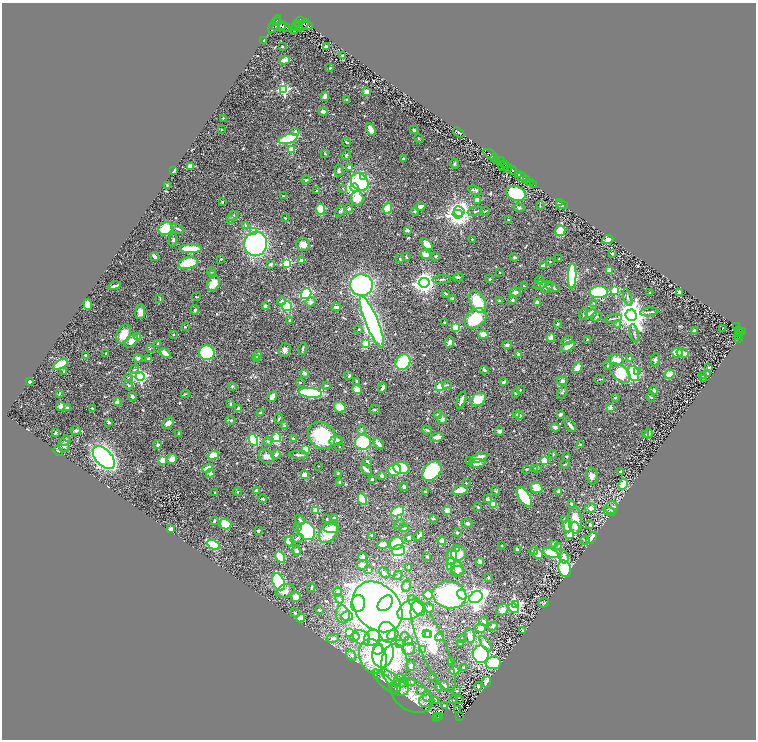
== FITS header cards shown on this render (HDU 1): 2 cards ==
NAXIS1  =                 1508
NAXIS2  =                 1475

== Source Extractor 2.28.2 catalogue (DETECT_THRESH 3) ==
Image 1508 x 1475 px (HDU 1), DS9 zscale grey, zoomed out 1/2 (1 PNG px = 2 x 2 image px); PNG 758 x 742 px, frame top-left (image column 1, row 1474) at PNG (2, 3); each listed source drawn as its Kron ellipse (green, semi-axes under 4 px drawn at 4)
Background 0.664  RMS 0.03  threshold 0.0913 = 3 sigma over >= 5 px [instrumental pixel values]
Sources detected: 640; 22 cannot appear on this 1/2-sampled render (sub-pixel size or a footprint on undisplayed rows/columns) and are neither listed nor drawn; of the other 618, the 500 brightest by FLUX_AUTO listed and drawn (118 fainter detections omitted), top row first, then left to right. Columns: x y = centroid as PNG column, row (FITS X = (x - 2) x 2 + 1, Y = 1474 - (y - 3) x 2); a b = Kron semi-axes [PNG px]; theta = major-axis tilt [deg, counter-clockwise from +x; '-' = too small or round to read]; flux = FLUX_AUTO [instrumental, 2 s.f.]
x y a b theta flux
277 21 4 3 - 600
300 21 3 3 - 550
298 23 4 2 - 530
275 24 10 3 60 1000
303 25 8 3 45 1100
281 26 3 1 - 350
284 26 6 4 -33 1000
296 26 4 1 - 150
299 26 3 2 - 340
307 26 6 4 -6 1400
279 27 7 4 5 1200
295 29 3 2 - 130
264 41 2 2 - 5.3
326 46 3 3 - 11
282 47 2 2 - 7.4
342 56 2 2 - 5.5
285 60 5 3 - 49
330 68 4 3 - 4.7
284 89 4 4 - 700
367 92 4 3 - 45
325 96 5 3 - 40
347 99 4 3 - 6.8
323 112 4 3 - 28
223 118 2 2 - 5.8
221 129 2 2 - 9.6
371 129 7 3 -66 51
414 130 3 2 - 13
295 131 4 3 - 9.1
459 132 6 3 -34 7
419 138 5 2 - 4.1
288 139 10 4 16 450
346 142 4 2 - 5.1
291 150 3 2 - 160
325 154 3 3 - 6.4
490 154 7 3 -31 270
346 155 5 4 - 9.6
403 158 3 2 - 6.2
494 158 4 2 - 280
497 160 4 2 - 210
501 161 5 3 - 200
455 164 5 4 - 7.2
505 164 2 1 - 150
503 166 5 2 - 57
190 167 4 2 - 120
350 167 4 3 - 16
507 167 5 3 - 500
174 170 4 2 - 8.7
339 170 6 4 87 14
513 170 5 2 - 1300
518 174 2 2 - 210
364 176 4 3 - 150
522 177 5 2 - 570
306 180 4 3 - 7.5
526 180 3 2 - 140
360 182 10 7 -43 370
530 182 2 1 - 130
167 185 2 2 - 6.4
534 185 2 1 - 31
343 188 2 2 - 5.2
354 188 4 4 - 1700
475 190 7 3 -16 9.7
317 191 3 3 - 5.9
516 193 10 7 -20 440
283 196 2 2 - 4.8
357 198 7 6 - 120
477 200 3 3 - 85
222 202 4 3 - 4.4
559 203 4 2 - 5.6
540 205 3 2 - 4.3
562 205 6 3 -10 15
420 206 5 3 - 26
388 208 5 4 - 110
519 208 5 3 - 8.3
321 209 5 4 - 160
349 209 4 3 - 9
341 211 6 4 47 11
415 211 4 3 - 5.7
459 211 5 5 - 1300
475 211 7 3 11 7.8
485 211 5 2 - 4.3
458 214 5 4 - 5400
233 216 6 3 31 8.6
285 218 3 2 - 4.5
230 220 4 3 - 11
508 220 2 2 - 6.1
245 225 3 3 - 11
165 229 7 6 - 140
178 229 7 3 -28 12
407 230 3 3 - 16
253 231 3 3 - 200
560 231 5 5 - 120
472 239 2 2 - 8.5
608 239 5 4 - 22
173 240 7 4 80 11
256 244 12 11 - 1100
303 244 7 6 - 37
427 244 7 4 -49 70
190 249 11 3 0 190
612 253 4 3 - 6.3
425 254 5 4 - 33
155 256 5 3 - 27
436 256 4 3 - 5.4
406 257 3 2 - 7.4
514 257 4 3 - 7.3
221 259 2 2 - 9.7
400 259 3 2 - 6.1
559 259 3 2 - 5.1
301 260 4 4 - 20
550 261 2 2 - 6.7
188 263 10 5 13 170
287 263 3 3 - 520
270 264 4 3 - 11
544 266 4 3 - 34
610 270 2 2 - 120
211 271 4 3 - 5
499 272 2 2 - 4.7
212 275 4 3 - 8.6
572 276 13 4 88 760
458 277 5 2 - 8.7
442 279 9 2 5 7.8
490 279 3 2 - 5.5
539 280 4 2 - 4.1
213 283 8 6 66 83
424 283 5 4 - 3800
361 285 11 10 - 770
540 285 7 3 23 11
115 286 6 2 15 15
524 286 2 2 - 15
547 287 6 5 - 18
553 288 7 3 -15 10
615 290 3 3 - 260
515 292 6 4 6 18
599 292 9 6 2 350
679 292 3 3 - 42
446 293 3 2 - 7.2
650 293 2 2 - 6.6
306 294 6 4 53 570
196 297 4 2 - 5.2
628 297 9 3 -74 11
452 298 3 3 - 7
160 299 3 2 - 4.3
513 300 2 2 - 26
282 301 4 4 - 8.7
499 301 4 3 - 6.3
311 302 5 4 - 16
477 302 12 7 -61 150
537 303 3 3 - 25
594 303 4 2 - 4.8
88 304 5 4 - 85
265 306 3 2 - 17
287 306 5 5 - 180
336 307 4 3 - 21
195 310 5 4 - 8.2
140 312 7 5 83 39
649 312 9 2 7 9.4
591 313 6 3 15 86
584 314 6 3 78 7.4
631 315 6 5 - 9100
596 317 5 4 - 10
475 318 12 8 37 250
613 319 8 2 15 10
290 320 4 3 - 7
372 322 28 6 -68 2400
444 323 3 2 - 4.5
558 324 3 2 - 6.2
617 324 4 3 - 7.9
185 327 2 2 - 9.7
456 327 3 3 - 250
737 327 4 2 - 79
359 329 2 2 - 5.1
722 329 2 1 - 39
694 330 2 2 - 40
738 330 2 1 - 16
742 332 3 2 - 230
634 333 9 3 -76 9.8
740 333 4 2 - 130
124 334 10 7 65 91
483 334 5 4 - 49
173 335 3 2 - 4.6
739 336 4 3 - 44
138 337 4 3 - 33
551 338 4 3 - 39
738 339 2 1 - 21
587 340 4 2 - 4.3
131 341 8 5 44 41
567 341 6 3 18 9.5
450 342 6 4 69 17
158 343 3 2 - 14
366 343 3 3 - 260
507 345 5 4 - 13
568 346 7 4 30 52
150 349 4 3 - 5.4
303 349 6 2 78 8.7
285 350 7 5 81 23
165 353 6 3 -35 51
207 353 7 7 - 460
677 353 5 5 - 91
682 353 6 3 -14 54
106 354 3 2 - 4.3
519 354 4 3 - 15
85 355 2 2 - 17
257 355 4 3 - 17
138 358 4 4 - 15
149 358 4 3 - 12
257 358 3 3 - 24
630 358 2 2 - 32
616 360 7 5 -22 79
655 360 7 4 76 12
403 362 8 7 - 270
60 364 8 4 27 170
608 366 3 3 - 5.2
578 367 6 4 57 60
708 367 3 3 - 4.7
135 370 4 3 - 8
484 370 4 3 - 15
64 371 2 2 - 5.8
638 372 3 3 - 39
304 373 2 2 - 78
620 373 12 7 -41 260
633 373 8 5 -74 540
707 373 3 2 - 7.9
669 374 5 4 - 90
702 375 2 2 - 6.4
349 376 4 3 - 10
128 377 2 2 - 4.2
140 377 4 4 - 1400
703 378 3 2 - 5.3
599 379 5 2 - 5.1
29 381 3 2 - 13
356 381 4 4 - 7.5
562 381 5 4 - 12
300 382 2 2 - 6.9
504 382 3 3 - 15
129 385 5 3 - 8.9
326 385 4 2 - 7.3
447 385 5 3 - 5.5
232 386 4 3 - 7.7
440 387 3 3 - 260
382 388 5 3 - 16
357 390 4 4 - 55
520 390 2 2 - 5.3
654 390 4 3 - 11
562 392 7 3 61 9.7
310 393 12 5 -6 510
515 393 3 3 - 5.8
59 394 4 2 - 4.2
185 394 4 2 - 4.4
132 397 4 3 - 14
272 397 6 4 55 42
651 397 4 2 - 7
615 398 2 2 - 24
478 399 8 6 34 120
461 400 9 3 69 27
117 402 2 2 - 59
230 404 3 2 - 8.2
60 406 4 4 - 26
340 407 6 5 - 97
610 407 2 2 - 73
67 408 3 3 - 9.9
92 408 2 2 - 6.7
238 409 3 3 - 33
375 410 5 3 - 5.7
260 413 4 3 - 6.8
517 414 4 3 - 17
560 414 3 3 - 15
438 415 4 3 - 12
519 416 4 3 - 22
279 418 5 3 - 7.9
442 419 5 4 - 21
231 420 5 3 - 7.3
109 423 3 3 - 9.4
168 423 7 4 40 32
570 425 8 3 -53 20
284 426 4 4 - 9.4
555 427 4 3 - 15
76 430 5 3 - 9.9
361 430 4 4 - 10
427 430 5 3 - 8.6
500 431 4 4 - 15
56 432 3 2 - 4.1
179 434 4 3 - 6.3
645 434 3 2 - 7.5
649 434 5 4 - 17
322 435 15 12 -46 300
276 437 5 3 - 230
437 437 7 3 9 39
293 438 3 2 - 8.3
65 440 5 4 - 15
253 440 6 4 -62 320
268 441 4 4 - 8.4
336 441 6 5 - 52
363 442 8 7 - 340
378 443 6 3 -47 38
158 445 2 2 - 36
580 445 3 3 - 4.6
64 446 7 5 -65 13
339 446 2 2 - 5
305 449 3 2 - 170
58 451 5 3 - 6.7
553 454 4 3 - 6.2
213 455 5 4 - 73
276 455 5 4 - 16
299 455 9 3 -3 15
266 456 8 6 -29 30
567 457 3 3 - 5.7
104 458 13 8 -47 1800
479 458 10 4 23 47
172 459 5 5 - 43
163 460 3 3 - 230
367 461 4 3 - 8
469 461 4 3 - 6.3
544 461 3 3 - 190
477 463 8 4 5 27
565 464 5 3 - 5.1
318 466 2 2 - 4.4
207 468 5 3 - 57
401 468 8 6 -14 210
534 468 4 2 - 4.1
366 469 6 3 -40 18
527 469 4 3 - 4.5
537 469 3 3 - 4.3
395 470 6 5 - 150
432 471 11 8 42 630
620 472 3 3 - 17
210 473 4 4 - 17
338 473 4 3 - 5.6
304 475 2 2 - 100
382 476 4 3 - 15
592 476 8 6 -78 26
372 479 2 2 - 6.7
340 482 3 3 - 8.5
466 483 2 2 - 7.9
623 484 5 4 - 97
404 487 4 3 - 14
536 487 6 5 - 71
460 490 8 4 11 100
256 491 4 3 - 15
496 491 4 3 - 7.6
559 491 2 2 - 73
215 492 3 2 - 4.5
237 492 4 3 - 5.1
425 492 3 3 - 8.2
524 497 11 5 -58 550
262 499 4 2 - 6.5
362 499 6 4 -62 160
487 499 4 3 - 13
572 504 3 2 - 23
494 505 4 3 - 81
478 507 3 3 - 5.6
591 508 5 5 - 26
611 508 7 6 - 19
316 510 3 3 - 230
447 510 2 2 - 130
397 511 7 4 23 200
609 511 6 3 -23 9.2
334 518 3 3 - 19
433 518 3 3 - 7.2
327 519 3 2 - 4.9
565 519 4 3 - 6.8
300 520 5 3 - 12
214 521 4 2 - 9.9
575 521 13 7 -86 100
467 523 6 4 -3 14
226 524 6 5 - 210
399 524 6 3 33 8.1
590 524 4 3 - 11
568 526 6 3 -83 140
298 528 3 2 - 16
331 528 8 5 -2 45
404 528 4 3 - 16
575 528 6 4 -82 16
170 529 4 3 - 28
258 531 3 3 - 12
307 531 9 8 - 530
329 532 12 8 53 200
457 532 3 3 - 8.5
372 535 2 2 - 4.8
419 535 5 2 - 20
569 535 4 4 - 63
409 537 3 3 - 16
297 538 6 4 18 13
592 538 7 3 54 72
585 540 4 4 - 8.5
289 541 5 4 - 120
442 541 4 3 - 57
396 543 7 6 - 340
383 544 6 4 6 51
553 544 4 3 - 5.3
213 545 7 4 -29 240
501 546 3 2 - 4.1
558 546 3 3 - 5.8
456 549 2 2 - 24
517 549 3 3 - 14
297 550 5 3 - 13
398 551 6 5 - 290
534 551 4 4 - 31
459 553 8 6 27 95
551 553 8 4 -23 140
538 554 5 4 - 69
427 556 3 2 - 4.9
451 556 8 5 78 49
280 557 6 4 -61 150
362 557 4 4 - 40
564 557 7 4 -84 38
480 561 4 3 - 17
451 564 6 4 85 160
362 565 5 4 - 18
409 567 3 2 - 23
458 569 7 6 - 28
565 569 8 6 -71 610
369 570 3 3 - 4.4
457 571 6 5 - 21
384 573 6 4 -47 11
398 576 5 3 - 5.8
488 577 2 2 - 5.9
279 582 9 6 -67 640
406 586 6 4 75 11
311 587 4 2 - 5.9
285 591 10 6 22 32
338 592 5 4 - 12
428 595 5 4 - 76
449 595 17 13 -12 980
462 595 5 3 - 63
296 597 5 4 - 39
476 597 7 5 36 3400
339 599 5 3 - 17
385 603 9 6 47 550
543 603 5 3 - 7.8
358 604 8 7 - 2000
515 604 4 3 - 910
417 605 12 5 -56 360
377 607 28 22 -47 4000
429 608 5 5 - 11
514 608 5 3 - 310
319 610 3 3 - 5.3
411 610 14 9 26 260
502 610 6 5 - 38
295 613 4 3 - 6.9
343 614 9 7 -78 30
347 616 6 5 - 50
300 618 4 4 - 55
484 621 4 3 - 12
492 626 5 3 - 12
480 628 6 3 -7 45
523 630 2 2 - 7.4
349 632 4 4 - 61
387 632 11 8 -72 61
427 634 4 4 - 300
393 635 6 4 31 17
428 635 3 2 - 150
405 636 4 3 - 6.2
440 636 5 3 - 6.2
470 636 7 5 -80 29
355 637 5 4 - 22
333 638 6 3 13 12
362 638 9 6 -27 45
372 638 9 7 50 42
461 638 2 2 - 4.7
409 641 4 3 - 34
400 644 4 4 - 15
460 644 3 2 - 6.1
486 644 9 4 -54 37
433 647 49 13 -67 400
409 649 6 6 - 20
378 650 5 4 - 150
422 650 4 4 - 85
383 654 14 11 79 1300
481 654 9 8 - 580
351 655 6 3 -56 9.9
373 656 18 13 -72 190
452 661 3 2 - 9.2
493 663 8 6 4 210
394 665 21 13 89 320
411 666 5 4 - 13
464 667 3 2 - 10
454 671 5 3 - 100
432 676 3 3 - 5.1
385 681 16 5 -43 35
389 681 14 8 -46 58
400 681 7 6 - 26
412 682 4 3 - 8.4
486 682 6 3 66 58
444 685 5 3 - 25
478 686 4 3 - 7.9
439 687 4 3 - 6.6
399 688 10 7 -17 39
422 690 5 3 - 9.1
456 691 4 3 - 7.7
412 696 22 15 -31 150
427 696 6 4 87 15
459 699 3 2 - 63
453 700 4 2 - 4.3
427 701 7 6 - 33
436 701 2 2 - 34
444 706 2 2 - 6.4
458 710 2 1 - 8
437 716 2 1 - 13
439 716 2 1 - 13
459 716 2 1 - 26
436 717 2 1 - 9.2
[118 fainter detections neither listed nor drawn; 22 sub-pixel or undisplayed-footprint detections neither listed nor drawn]